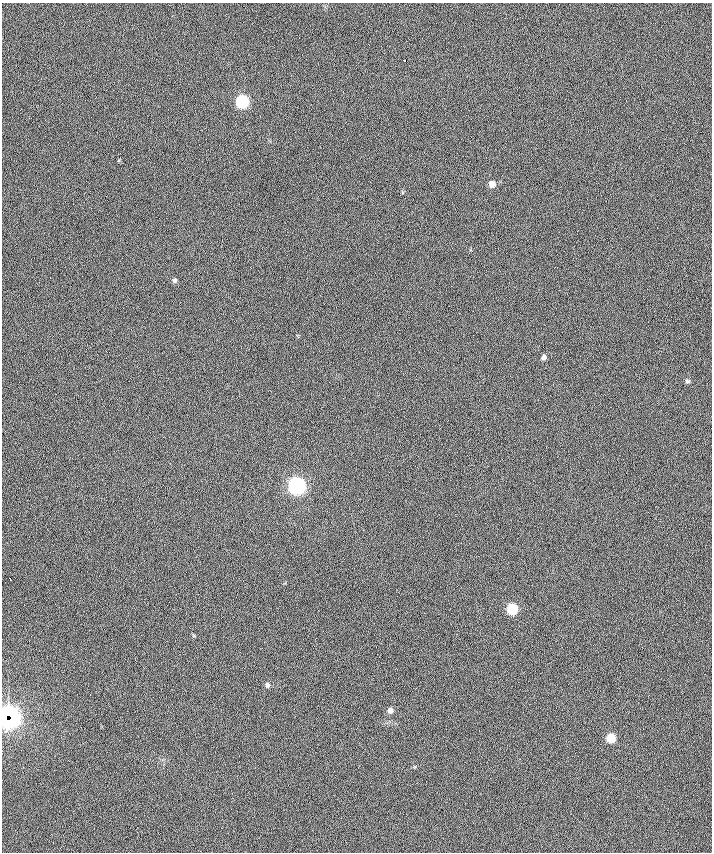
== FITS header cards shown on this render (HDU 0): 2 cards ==
NAXIS1  =                  710 /
NAXIS2  =                  850 /

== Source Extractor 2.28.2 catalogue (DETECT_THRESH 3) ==
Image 710 x 850 px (HDU 0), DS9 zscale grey, 1 PNG px = 1 image px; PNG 714 x 854 px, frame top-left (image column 1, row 850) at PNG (2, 3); no overlay
Background -0.431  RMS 22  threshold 67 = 3 sigma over >= 5 px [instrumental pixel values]
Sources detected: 13; all 13 listed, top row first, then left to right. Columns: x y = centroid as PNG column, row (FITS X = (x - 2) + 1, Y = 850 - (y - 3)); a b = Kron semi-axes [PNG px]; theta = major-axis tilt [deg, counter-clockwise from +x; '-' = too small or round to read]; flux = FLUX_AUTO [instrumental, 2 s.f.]
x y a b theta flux
404 60 3 3 - 8100
242 102 7 7 - 170000
492 184 6 6 - 11000
175 280 6 5 - 3600
544 357 6 5 - 4800
687 381 6 5 - 3100
296 486 8 7 - 520000
10 579 3 2 - 970
512 609 7 6 - 83000
267 685 7 6 - 4400
390 710 6 6 - 7400
8 717 12 11 - 670000
611 738 6 6 - 37000
At the frame edge (FLAGS 8, measured only in part): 1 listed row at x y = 8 717